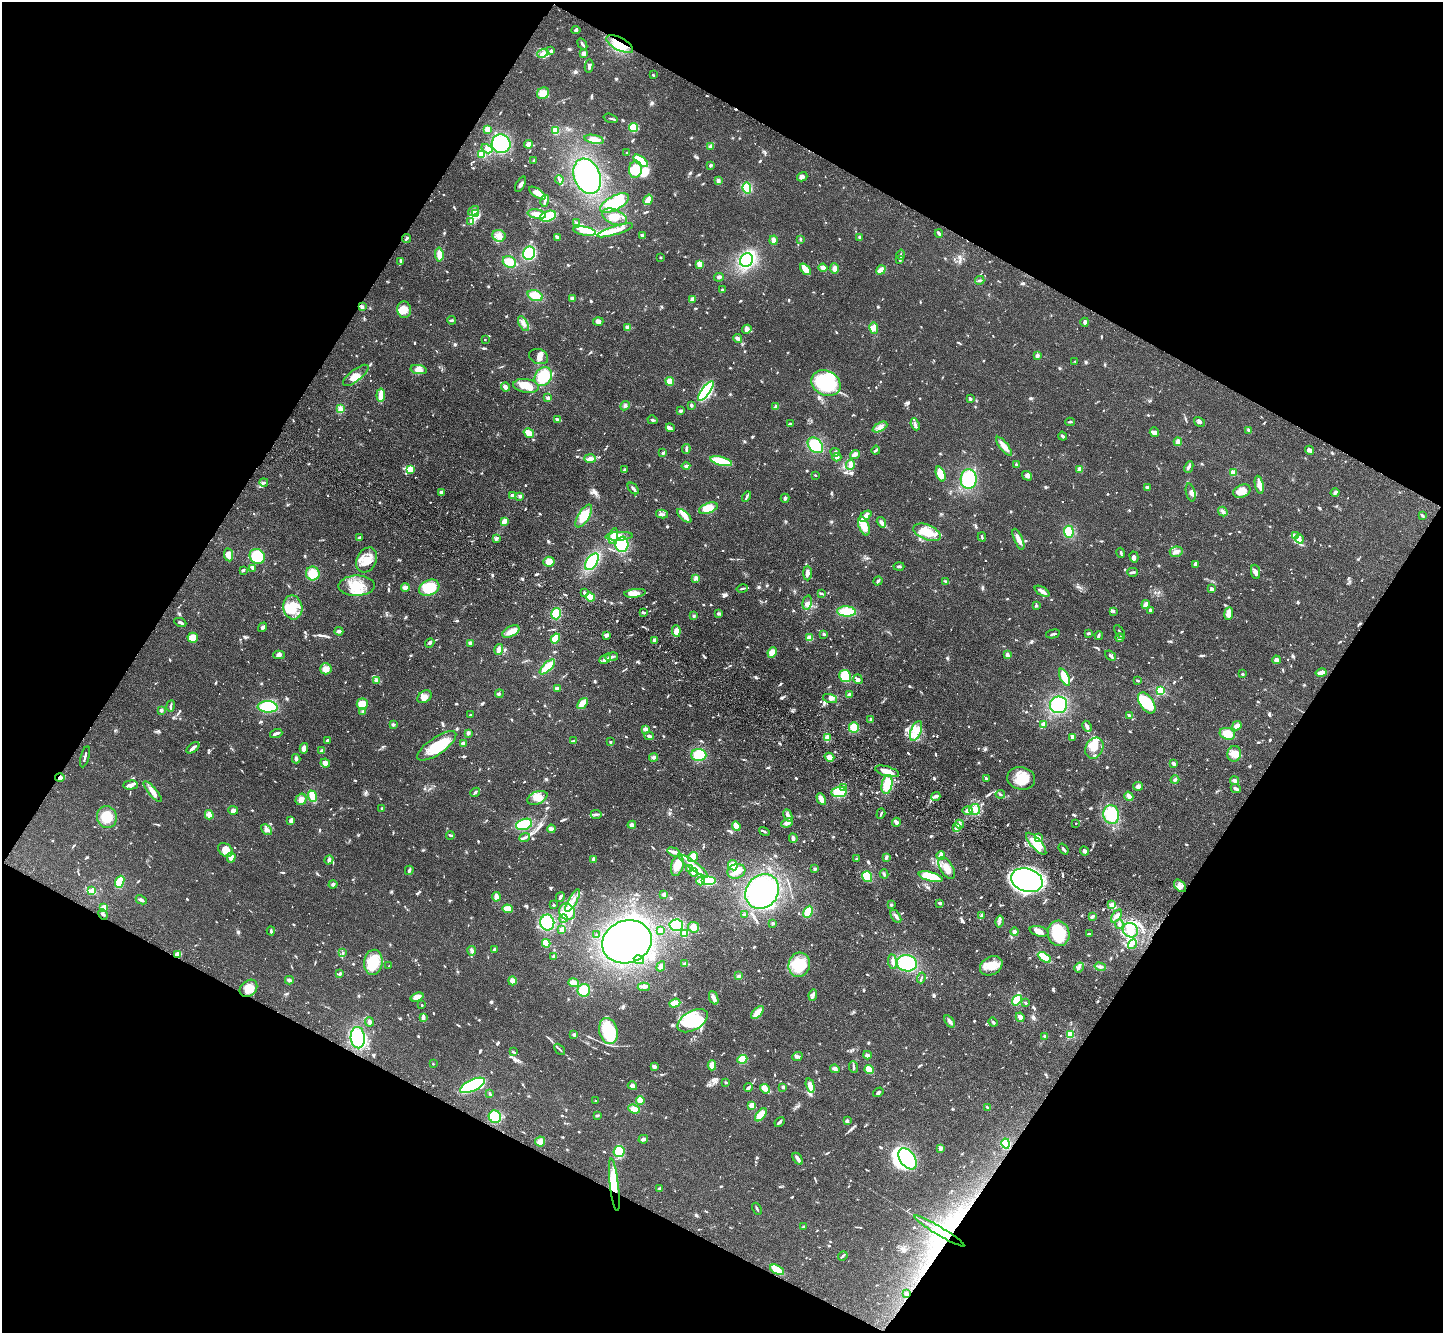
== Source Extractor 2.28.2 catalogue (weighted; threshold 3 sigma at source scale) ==
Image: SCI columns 70-5832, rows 391-5711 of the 5902 x 5965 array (HDU 1 of 3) = the unmasked area's bounding box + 8 px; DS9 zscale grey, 4 x 4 block average (1 PNG px = mean of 4 x 4 image px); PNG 1445 x 1335 px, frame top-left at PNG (2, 2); each listed source drawn as its Kron ellipse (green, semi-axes under 4 px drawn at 4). Shown black and unused: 47% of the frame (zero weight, under 3 of 4 exposures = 6% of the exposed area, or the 3 px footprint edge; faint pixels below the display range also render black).
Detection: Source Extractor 2.28.2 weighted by HDU 2 'WHT'. Background 0.0897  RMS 0.0062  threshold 0.0279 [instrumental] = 3 sigma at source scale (4.5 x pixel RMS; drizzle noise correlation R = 1.50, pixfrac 1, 0.05/0.05 arcsec/px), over >= 5 px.
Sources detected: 1375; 3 too faint to see at this stretch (4 x 4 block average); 18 inside a brighter object's white glare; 1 cosmic-ray / hot-pixel residue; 1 long thin detection or spike segment (spike, bleed or trail) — neither listed nor drawn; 43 coinciding with a brighter row at this scale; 141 inside a brighter listed object's ellipse — not listed separately; of the other 1168, all 500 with FLUX_AUTO >= 5.13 (the completeness limit of this list) listed and drawn (668 fainter detections not listed), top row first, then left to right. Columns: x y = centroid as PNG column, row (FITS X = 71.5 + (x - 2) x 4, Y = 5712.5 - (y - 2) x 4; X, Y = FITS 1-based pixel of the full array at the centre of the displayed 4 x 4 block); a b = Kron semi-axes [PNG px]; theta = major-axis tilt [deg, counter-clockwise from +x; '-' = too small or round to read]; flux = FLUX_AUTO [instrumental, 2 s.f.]
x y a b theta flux
576 30 4 2 - 5.2
582 44 6 2 -59 8.2
620 44 15 6 -28 70
551 51 3 3 - 7.6
543 53 5 3 - 13
584 53 3 3 - 14
589 66 7 3 79 7.9
653 75 2 2 - 6.3
543 93 6 5 - 61
611 118 7 2 -16 5.8
634 128 4 4 - 65
487 129 3 3 - 19
556 130 4 4 - 44
594 139 10 4 -12 29
501 144 9 9 - 230
528 144 4 3 - 15
710 146 4 3 - 6.4
487 149 6 3 -30 12
627 153 2 2 - 22
481 154 4 3 - 39
534 160 3 2 - 5.8
641 161 8 3 -36 120
711 165 3 2 - 5.6
635 169 8 6 85 100
587 176 18 13 -67 330
802 177 5 4 - 11
559 180 5 2 - 7.2
718 181 4 2 - 13
520 184 8 3 64 11
747 188 5 4 - 87
537 193 9 3 -33 50
648 200 5 3 - 29
545 201 6 2 76 8.8
614 203 16 7 28 210
474 211 6 4 34 21
476 214 4 2 - 6.4
537 214 9 4 -11 31
548 216 8 5 18 110
614 217 13 7 -21 44
471 221 4 2 - 6.4
576 223 3 2 - 5.6
615 230 18 3 17 32
585 231 11 3 -9 30
939 233 4 2 - 8.3
642 235 3 2 - 8.3
499 236 6 6 - 25
557 237 4 3 - 8.5
859 237 3 2 - 6.4
407 239 4 2 - 5.9
800 239 2 2 - 6.3
774 240 4 3 - 17
529 253 7 6 - 140
901 254 5 2 - 5.6
439 255 7 4 -84 28
660 257 2 2 - 6.3
746 260 7 6 - 210
900 260 2 2 - 5.2
400 261 3 3 - 5.5
509 262 7 5 -29 45
699 265 2 2 - 42
823 268 4 4 - 17
834 268 5 4 - 16
805 269 7 3 -50 57
881 270 5 3 - 32
719 277 5 3 - 7.5
980 280 5 2 - 6.1
722 290 3 2 - 6.3
535 296 8 5 -20 50
572 298 4 3 - 12
692 299 4 3 - 15
362 307 4 3 - 8.1
404 310 8 7 - 43
451 320 4 2 - 7
598 322 5 3 - 10
1085 322 4 3 - 11
523 324 8 2 -61 11
627 327 3 2 - 14
874 328 6 4 -81 20
747 329 5 4 - 21
738 338 4 3 - 16
485 340 2 2 - 7
539 356 10 7 -22 24
1037 356 2 2 - 17
1075 361 2 2 - 6
419 370 8 4 -10 22
356 375 15 6 38 39
543 376 10 8 55 140
670 381 4 4 - 38
826 383 15 12 -27 250
526 386 13 7 -8 50
505 387 4 3 - 17
706 391 12 4 53 220
381 395 6 2 83 58
548 398 2 2 - 50
970 399 3 2 - 9.5
691 405 2 2 - 11
625 406 5 3 - 7.8
776 406 4 3 - 9.3
340 409 4 4 - 18
680 411 2 2 - 34
558 420 4 2 - 15
652 420 5 2 - 6.1
1070 422 4 2 - 6
1199 422 6 3 -31 9
790 424 4 2 - 6.2
915 424 6 2 -68 12
880 427 8 4 28 18
670 428 4 3 - 12
1249 430 3 3 - 6.3
1154 432 5 4 - 12
529 433 5 3 - 42
1062 436 5 2 - 10
1178 442 4 3 - 18
815 445 9 6 -46 130
1004 446 11 3 -51 33
686 449 5 2 - 8.2
876 450 4 2 - 7.4
1309 450 4 3 - 14
835 452 5 2 - 6.8
663 453 3 3 - 5.2
855 454 5 3 - 17
837 457 4 3 - 10
590 459 6 3 -2 25
721 461 11 4 -14 140
850 465 5 2 - 30
1016 465 4 2 - 5.8
686 466 4 3 - 6.9
1189 467 6 3 64 11
410 469 3 3 - 33
1080 469 4 3 - 18
624 470 2 2 - 7.9
1234 472 2 2 - 160
941 474 8 4 -69 75
815 475 2 2 - 7.5
1027 476 5 4 - 17
969 479 10 8 85 160
264 482 4 2 - 6.1
1259 485 9 4 -78 26
1147 487 4 3 - 9.2
633 488 7 3 -47 10
1242 491 9 6 25 37
441 492 4 4 - 11
1191 492 9 4 -75 15
1335 492 4 3 - 9.5
513 495 2 2 - 69
520 496 2 2 - 37
747 497 5 2 - 6.9
785 498 4 2 - 7.3
708 508 10 5 20 47
1223 512 5 3 - 13
662 514 6 2 -13 7.6
1422 515 4 2 - 7.1
584 516 13 5 58 69
684 516 9 3 -43 26
865 516 7 3 39 29
504 521 3 2 - 41
881 522 5 3 - 14
864 526 10 5 -70 57
927 532 14 7 -22 86
1069 532 6 5 - 77
1296 535 3 2 - 6.3
613 536 8 4 75 46
619 536 14 4 3 34
359 537 3 2 - 6.2
982 537 4 2 - 5.4
496 539 3 3 - 6.6
1018 539 11 4 -67 23
1299 539 5 3 - 9.6
622 544 7 6 - 170
1176 552 6 5 - 19
1121 553 5 2 - 8.1
228 555 7 4 -81 41
257 556 8 7 - 150
1134 557 5 2 - 11
367 560 13 9 62 55
549 562 5 5 - 34
592 562 9 5 56 93
1196 564 3 2 - 15
899 567 5 2 - 7.4
253 569 4 2 - 7.8
243 570 3 2 - 9.1
1132 572 5 2 - 7.4
1255 572 7 4 -79 14
807 573 7 3 -90 17
313 574 7 6 - 73
695 579 4 2 - 6.7
878 581 5 2 - 9.3
946 581 3 2 - 5.3
356 586 18 10 1 100
405 587 4 3 - 21
429 588 11 7 26 96
742 588 6 2 13 8.2
1212 589 3 3 - 13
1042 591 8 2 -31 25
584 592 3 2 - 5.5
635 593 10 4 6 31
821 593 3 2 - 8.5
590 597 5 4 - 45
807 603 7 4 78 14
1036 605 3 2 - 5.4
1146 605 4 3 - 20
293 607 12 9 -79 84
1150 610 3 3 - 8.4
846 611 9 5 -3 96
1113 611 4 2 - 5.2
643 612 4 2 - 9.1
1229 613 6 4 83 30
556 614 5 5 - 69
719 614 3 2 - 8.1
694 616 4 3 - 6
180 622 6 2 -25 9.9
263 627 5 3 - 8.9
339 631 4 2 - 16
511 631 9 5 27 34
676 631 6 4 -84 27
1120 632 8 2 -59 7.4
1088 633 3 2 - 6.5
824 634 2 2 - 9.4
1053 634 7 2 13 6.1
606 635 4 3 - 12
1099 635 4 2 - 5.7
193 638 5 5 - 64
555 638 5 3 - 57
810 638 4 4 - 23
1120 638 4 4 - 7.9
654 640 3 3 - 6
430 643 5 3 - 7.1
470 643 2 2 - 18
499 650 5 3 - 16
772 652 5 4 - 47
279 655 6 3 3 9.6
1007 655 4 3 - 11
1110 656 6 2 -38 9.5
612 657 6 2 7 9.5
605 659 6 3 26 18
1276 660 4 4 - 13
547 667 10 4 44 81
326 669 6 5 - 26
1321 673 5 3 - 24
1242 674 3 2 - 5.3
845 676 6 5 - 76
1064 677 9 3 -63 80
858 679 5 3 - 7.7
1137 680 2 2 - 5.5
376 681 4 3 - 7.1
557 688 4 2 - 9.6
1160 690 2 2 - 420
499 694 4 3 - 5.5
849 694 3 3 - 7
425 697 8 5 35 21
830 698 7 4 -17 12
582 703 6 3 51 34
1147 703 12 6 -56 120
362 704 5 5 - 45
1058 705 8 8 - 190
170 706 6 2 81 8
268 707 10 5 -4 130
161 710 3 3 - 7
363 711 3 3 - 6.1
470 715 2 2 - 5.5
1129 715 4 2 - 9.5
871 719 2 2 - 32
1043 724 2 2 - 82
393 725 2 2 - 47
1087 726 6 3 -64 12
1237 726 5 4 - 12
854 727 5 5 - 58
646 729 4 3 - 15
916 731 10 5 69 38
276 733 6 2 18 13
468 733 2 2 - 61
1227 734 8 5 -18 60
649 736 4 2 - 7.4
1072 737 4 3 - 8.7
827 738 3 2 - 5.9
327 740 3 2 - 5.6
574 740 3 2 - 5.2
610 742 2 2 - 23
463 744 3 3 - 13
437 746 23 8 34 120
193 748 7 3 38 14
304 748 5 4 - 26
1094 748 11 8 63 56
322 750 3 2 - 11
1234 754 8 7 - 27
699 755 7 6 - 94
85 757 11 2 75 9
654 757 4 3 - 9.5
829 757 5 4 - 25
296 759 4 3 - 10
325 763 5 3 - 17
1174 764 3 2 - 15
887 771 12 5 -17 43
60 778 5 2 - 23
1021 778 14 11 -13 77
986 779 4 3 - 5.9
1175 780 4 3 - 7.4
1234 781 4 2 - 14
887 784 9 5 79 91
130 785 7 4 4 18
1138 786 5 3 - 12
844 787 4 2 - 7.9
1236 789 5 2 - 15
153 792 13 4 -50 28
475 792 5 2 - 7.2
839 792 8 5 8 110
1000 794 5 2 - 5.6
313 796 6 2 -70 130
936 796 5 3 - 12
1129 796 5 3 - 21
537 798 10 6 22 32
301 799 6 5 - 19
821 799 6 3 -61 44
382 809 2 2 - 25
975 809 5 5 - 26
233 810 5 3 - 15
968 811 5 4 - 15
596 814 5 2 - 8.1
881 814 5 2 - 5.5
209 815 5 3 - 27
788 815 6 3 -65 18
1111 815 10 8 -78 120
107 817 11 10 - 88
290 821 3 3 - 6.1
896 822 4 4 - 12
787 823 6 3 23 17
1076 823 2 2 - 7.9
524 824 8 5 18 110
959 824 4 2 - 6.2
632 825 4 3 - 12
736 826 5 3 - 46
956 827 3 2 - 6.8
551 829 4 3 - 13
266 830 6 4 -44 17
764 831 5 2 - 6
450 835 4 2 - 6.6
525 838 6 2 21 9.7
793 838 5 3 - 13
1038 838 4 4 - 9.7
1036 844 14 5 -48 57
1064 849 6 2 -53 8.9
225 850 8 6 -39 40
1084 851 5 4 - 9.5
674 852 6 2 -19 27
941 856 4 3 - 38
231 857 5 4 - 21
693 857 5 4 - 27
886 858 3 2 - 7.6
593 859 4 3 - 7.6
856 859 2 2 - 16
329 860 5 3 - 7.3
693 865 18 3 -36 32
733 865 5 4 - 46
677 866 11 6 74 66
947 868 12 6 -60 40
690 869 4 2 - 6
815 869 2 2 - 11
409 870 5 2 - 13
736 871 9 7 17 37
694 872 4 4 - 26
884 874 4 3 - 6
867 877 6 5 - 64
931 877 12 4 -14 130
1027 880 16 11 -17 1200
701 881 4 2 - 18
708 881 7 4 0 97
120 882 6 4 71 69
333 884 4 3 - 6.6
1180 886 7 5 -48 17
92 891 3 3 - 14
762 891 18 15 49 460
664 894 2 2 - 23
496 897 4 2 - 37
560 897 5 2 - 6.1
141 900 6 2 -24 12
573 901 13 3 61 24
940 903 3 2 - 11
554 905 2 2 - 5.2
891 905 3 3 - 6.1
1112 905 4 3 - 17
104 907 4 3 - 24
508 909 5 3 - 49
567 912 8 7 - 78
808 912 6 4 64 63
103 914 5 2 - 7.2
744 915 3 3 - 6.9
982 915 4 2 - 11
896 916 7 3 -57 12
1092 916 2 2 - 16
1117 916 7 4 53 15
563 919 4 3 - 7.8
1000 921 6 3 77 9.6
547 923 8 7 - 170
773 924 3 2 - 5.4
1119 924 5 2 - 10
676 925 7 6 - 79
694 927 5 5 - 35
562 930 3 3 - 13
660 930 2 2 - 18
1130 930 8 7 - 49
271 931 4 2 - 6.5
1039 931 9 5 -15 26
1015 932 4 3 - 16
1059 933 13 11 -77 140
685 934 4 3 - 33
1090 934 3 2 - 6.2
597 935 2 2 - 9.8
627 942 25 21 18 890
546 943 4 3 - 50
1132 944 5 2 - 7
494 949 3 2 - 6.8
472 951 5 2 - 12
342 953 4 2 - 5.8
178 955 4 3 - 31
554 956 2 2 - 10
1044 957 7 3 -33 130
639 960 5 3 - 6.6
892 961 7 2 -83 18
373 962 12 9 85 130
907 963 10 8 -10 200
685 964 3 3 - 11
799 965 12 10 77 130
389 966 2 2 - 5.5
661 966 5 3 - 12
991 966 12 9 28 62
1079 967 5 2 - 7.4
1100 967 5 3 - 9.9
340 974 4 2 - 6.3
739 976 3 2 - 12
921 978 5 2 - 5.3
289 980 4 3 - 11
512 981 4 3 - 16
574 983 5 3 - 28
644 987 6 2 2 9
248 988 10 7 43 58
584 990 6 6 - 94
813 995 6 3 81 9.6
417 997 6 4 19 40
714 998 7 3 -67 25
1017 1000 6 4 53 68
675 1003 6 3 19 38
1026 1003 3 2 - 5.8
422 1005 2 2 - 5.6
757 1013 8 3 47 47
1020 1017 5 4 - 17
423 1018 4 2 - 26
693 1021 17 9 30 250
950 1021 7 2 -55 13
369 1022 5 3 - 12
993 1022 5 2 - 7.6
608 1031 13 9 -77 170
1070 1034 2 2 - 290
574 1035 3 3 - 5.3
1045 1036 2 2 - 9.7
358 1038 10 7 -86 110
560 1049 6 2 -44 6.4
513 1052 3 2 - 6.2
867 1055 4 3 - 13
797 1057 5 3 - 8.5
742 1059 5 4 - 50
433 1064 2 2 - 8.9
712 1065 5 3 - 30
654 1066 3 2 - 16
854 1067 6 2 -84 7.4
835 1069 5 4 - 11
869 1069 5 4 - 44
726 1082 2 2 - 5.6
472 1085 13 5 25 330
632 1086 5 3 - 10
810 1086 7 4 -74 36
783 1087 4 3 - 5.9
748 1088 4 2 - 16
765 1089 5 2 - 65
878 1092 5 2 - 13
490 1094 4 2 - 7.1
640 1100 4 4 - 19
596 1101 2 2 - 5.7
752 1105 4 3 - 25
987 1108 4 2 - 6.4
634 1109 6 4 -21 27
761 1115 7 4 52 63
597 1116 4 2 - 6.4
495 1117 6 6 - 90
847 1121 3 3 - 7
779 1122 5 2 - 11
643 1139 5 2 - 14
540 1141 5 4 - 21
1006 1144 5 4 - 120
941 1148 4 3 - 7.8
619 1152 6 5 - 65
798 1159 6 2 -57 22
908 1159 12 7 -55 210
614 1185 26 4 -83 120
660 1188 4 2 - 7.9
757 1209 6 2 -61 5.2
804 1226 4 2 - 5.1
939 1231 29 2 -31 36
843 1256 5 2 - 5.4
777 1270 7 4 -28 42
906 1293 4 3 - 5.6
Overlapping masked pixels (flux is a lower limit): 4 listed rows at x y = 620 44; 60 778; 178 955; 614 1185
Diffuse or blended objects may show on this block-average render without a row.